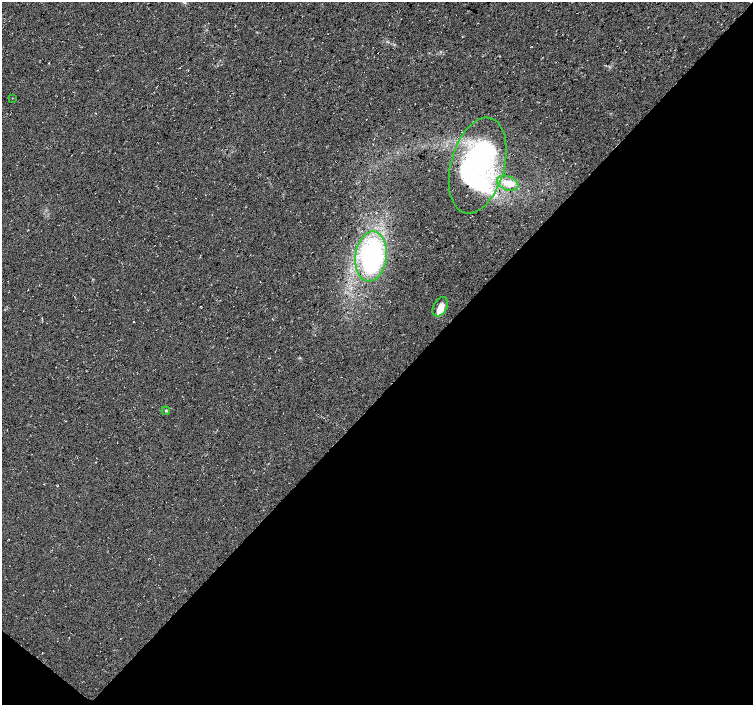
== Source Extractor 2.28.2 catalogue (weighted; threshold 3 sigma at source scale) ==
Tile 15 of 4 x 4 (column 3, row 4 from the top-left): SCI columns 3010-4510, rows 237-1642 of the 6017 x 6031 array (HDU 1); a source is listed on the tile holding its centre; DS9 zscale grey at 2 x 2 block average (1 PNG px = mean of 2 x 2 image px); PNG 755 x 707 px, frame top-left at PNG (2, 2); each listed source drawn as its Kron ellipse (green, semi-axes under 4 px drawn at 4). Shown black and unused: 45% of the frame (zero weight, under 3 of 4 exposures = <1% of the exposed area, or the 3 px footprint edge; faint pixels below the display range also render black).
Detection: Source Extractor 2.28.2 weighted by HDU 2 'WHT'; one run over the whole footprint, this tile lists its part. Background 0.0111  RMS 0.0071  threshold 0.0321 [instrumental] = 3 sigma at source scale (4.5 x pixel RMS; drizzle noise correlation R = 1.50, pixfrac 1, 0.0396/0.0396 arcsec/px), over >= 5 px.
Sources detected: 8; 2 inside a brighter listed object's ellipse — not listed separately; the other 6 listed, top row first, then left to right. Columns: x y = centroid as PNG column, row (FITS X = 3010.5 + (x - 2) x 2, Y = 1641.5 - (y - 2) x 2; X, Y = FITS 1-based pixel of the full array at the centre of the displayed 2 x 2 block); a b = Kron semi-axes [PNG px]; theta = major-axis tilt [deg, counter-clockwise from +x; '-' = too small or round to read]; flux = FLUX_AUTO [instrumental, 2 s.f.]
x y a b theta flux
12 98 2 2 - 0.59
478 165 49 26 75 360
508 183 11 7 -22 20
371 256 25 16 83 300
440 307 10 6 61 16
166 411 4 3 - 1.9